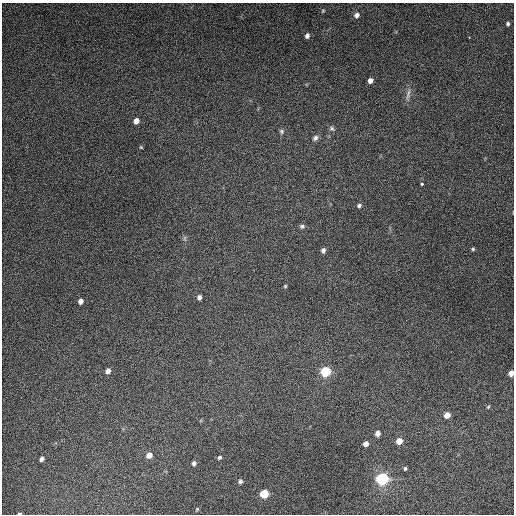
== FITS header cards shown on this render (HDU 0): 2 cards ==
NAXIS1  =                  512
NAXIS2  =                  512

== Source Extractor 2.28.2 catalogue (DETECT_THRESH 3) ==
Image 512 x 512 px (HDU 0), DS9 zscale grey, 1 PNG px = 1 image px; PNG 516 x 516 px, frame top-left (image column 1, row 512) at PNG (2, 3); no overlay
Background 5310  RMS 320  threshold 963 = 3 sigma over >= 5 px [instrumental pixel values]
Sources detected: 39; all 39 listed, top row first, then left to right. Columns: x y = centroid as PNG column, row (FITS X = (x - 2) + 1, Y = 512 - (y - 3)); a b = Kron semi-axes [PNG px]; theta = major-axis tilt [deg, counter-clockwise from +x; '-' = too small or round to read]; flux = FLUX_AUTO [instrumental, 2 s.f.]
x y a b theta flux
323 11 5 4 - 2.1e+04
357 15 7 6 - 9.0e+04
508 24 4 4 - 3.6e+04
307 36 5 4 - 6.5e+04
469 37 2 2 - 1.5e+04
370 80 5 4 - 1.0e+05
408 94 19 5 78 1.1e+05
136 121 6 5 - 1.3e+05
332 129 7 6 - 5.1e+04
281 131 7 6 - 4.7e+04
315 138 8 6 46 6.9e+04
141 147 4 4 - 2.2e+04
422 184 3 3 - 5.4e+04
359 205 6 5 - 4.8e+04
302 226 7 6 - 5.2e+04
185 238 7 4 89 3.8e+04
473 249 5 4 - 3.0e+04
323 250 5 5 - 6.7e+04
285 286 5 4 - 2.6e+04
199 297 5 4 - 7.0e+04
80 301 6 5 - 8.8e+04
108 371 5 5 - 1.2e+05
325 372 7 7 - 9.2e+05
511 373 5 4 - 1.3e+05
488 407 5 3 - 2.2e+04
447 415 6 5 - 1.6e+05
377 433 6 5 - 1.0e+05
399 441 6 5 - 2.0e+05
366 444 5 5 - 1.0e+05
149 455 6 6 - 1.5e+05
219 457 5 4 - 3.7e+04
42 459 5 4 - 5.9e+04
194 463 6 5 - 5.9e+04
405 468 5 4 - 3.1e+04
382 479 10 8 11 1.4e+06
240 481 6 5 - 5.2e+04
264 494 6 6 - 5.9e+05
197 509 6 4 46 2.6e+04
19 513 4 2 - 1.9e+04
At the frame edge (FLAGS 8, measured only in part): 2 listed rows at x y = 511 373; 19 513